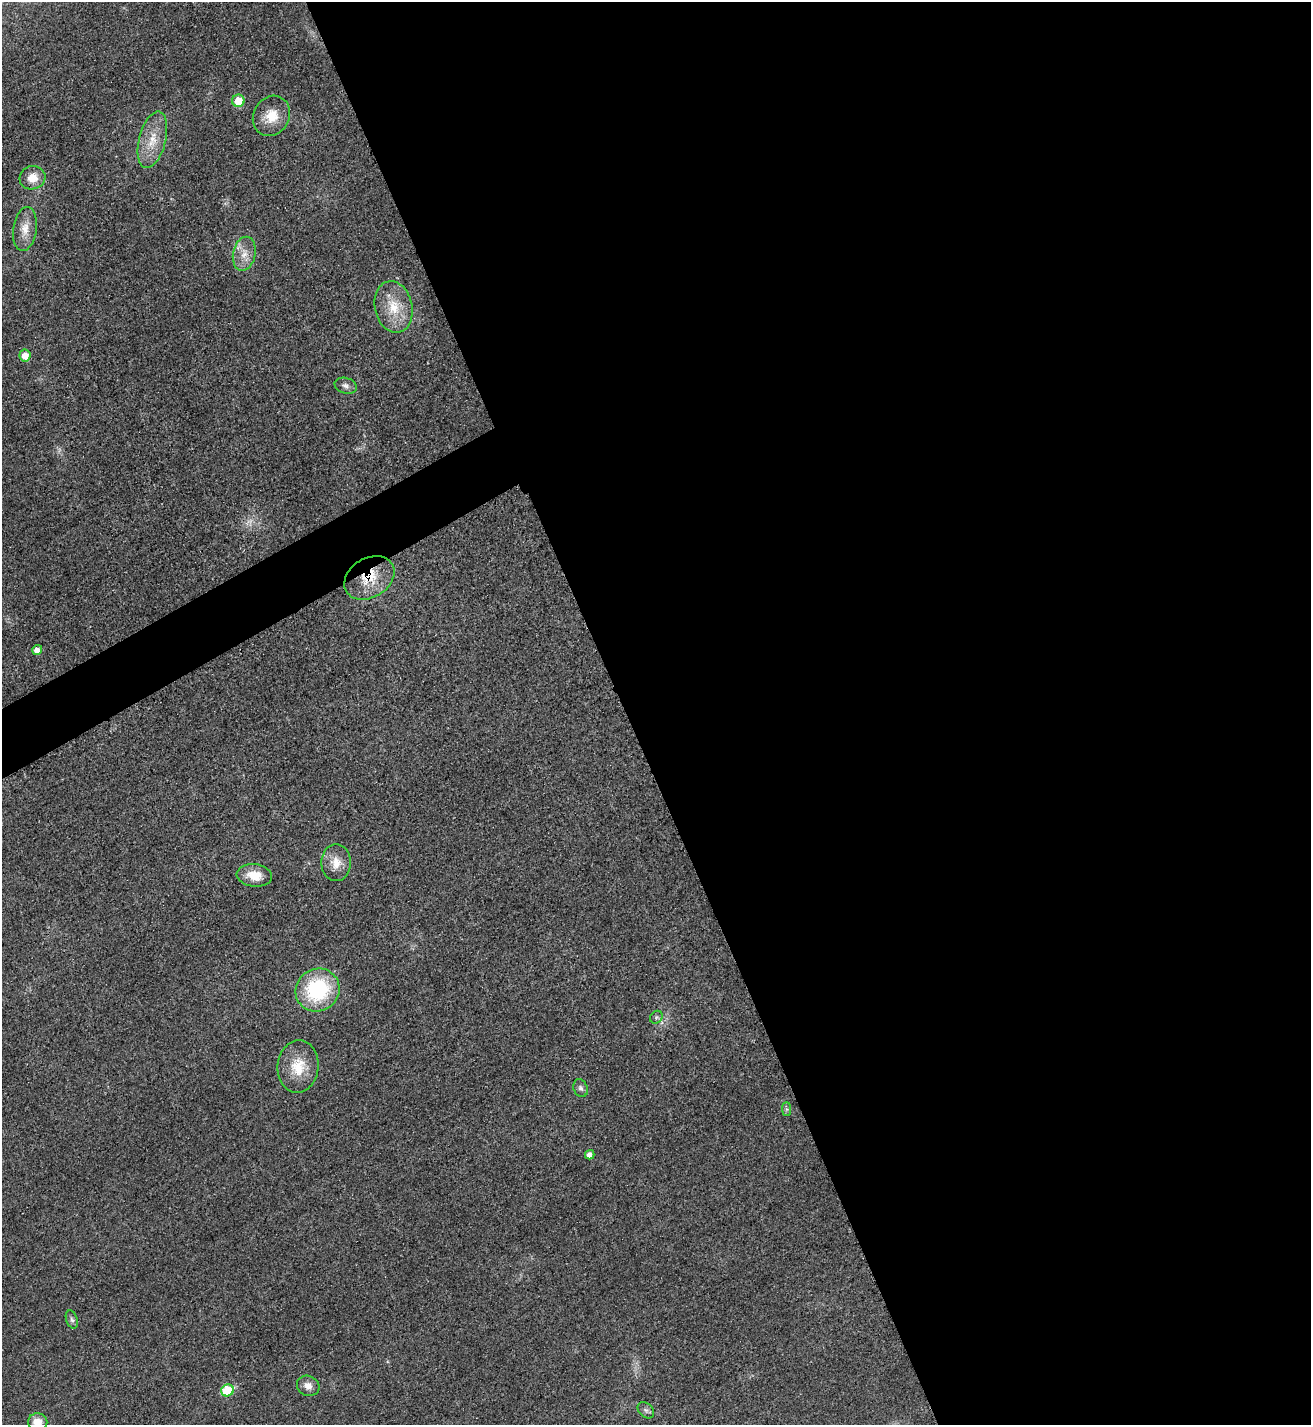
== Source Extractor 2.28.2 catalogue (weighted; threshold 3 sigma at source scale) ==
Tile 8 of 4 x 4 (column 4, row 2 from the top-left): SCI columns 4092-5400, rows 2863-4285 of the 5701 x 5713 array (HDU 1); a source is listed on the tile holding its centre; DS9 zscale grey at full resolution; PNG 1313 x 1427 px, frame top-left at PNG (2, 2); each listed source drawn as its Kron ellipse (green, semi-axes under 4 px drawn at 4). Shown black and unused: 54% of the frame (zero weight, under 3 of 4 exposures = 1% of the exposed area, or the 3 px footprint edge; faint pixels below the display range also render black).
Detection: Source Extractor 2.28.2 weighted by HDU 2 'WHT'; one run over the whole footprint, this tile lists its part. Background 0.0167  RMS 0.0057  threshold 0.0258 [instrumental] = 3 sigma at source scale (4.5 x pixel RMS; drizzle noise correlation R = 1.50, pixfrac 1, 0.05/0.05 arcsec/px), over >= 5 px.
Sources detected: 25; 1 too faint to see at this stretch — neither listed nor drawn; the other 24 listed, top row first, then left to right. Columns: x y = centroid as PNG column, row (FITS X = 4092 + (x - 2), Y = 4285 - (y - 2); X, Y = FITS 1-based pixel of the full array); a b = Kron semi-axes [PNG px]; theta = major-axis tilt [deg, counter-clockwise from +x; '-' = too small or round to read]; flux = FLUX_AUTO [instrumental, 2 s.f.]
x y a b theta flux
238 101 6 6 - 12
271 116 21 18 60 13
152 140 29 13 75 13
32 178 13 11 18 8.3
25 229 22 11 82 8.4
244 254 17 11 77 7.1
394 307 26 18 -78 17
25 356 6 5 - 7.2
346 386 11 8 -17 2.5
369 578 27 19 31 19
37 650 5 5 - 4.4
336 863 18 15 89 8.5
254 875 18 11 -6 10
318 990 22 21 - 54
656 1017 7 5 46 1.2
298 1066 26 20 85 16
581 1088 9 7 -66 1.9
787 1109 7 4 -89 1
590 1155 5 4 - 3.2
72 1319 9 5 -71 1.7
308 1386 11 10 - 4.6
227 1390 6 6 - 26
646 1410 9 7 -44 1.8
38 1422 9 8 - 7.3
Overlapping masked pixels (flux is a lower limit): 1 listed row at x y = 369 578
Isophote crosses this tile's border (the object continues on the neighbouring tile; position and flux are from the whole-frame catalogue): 1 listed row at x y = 38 1422